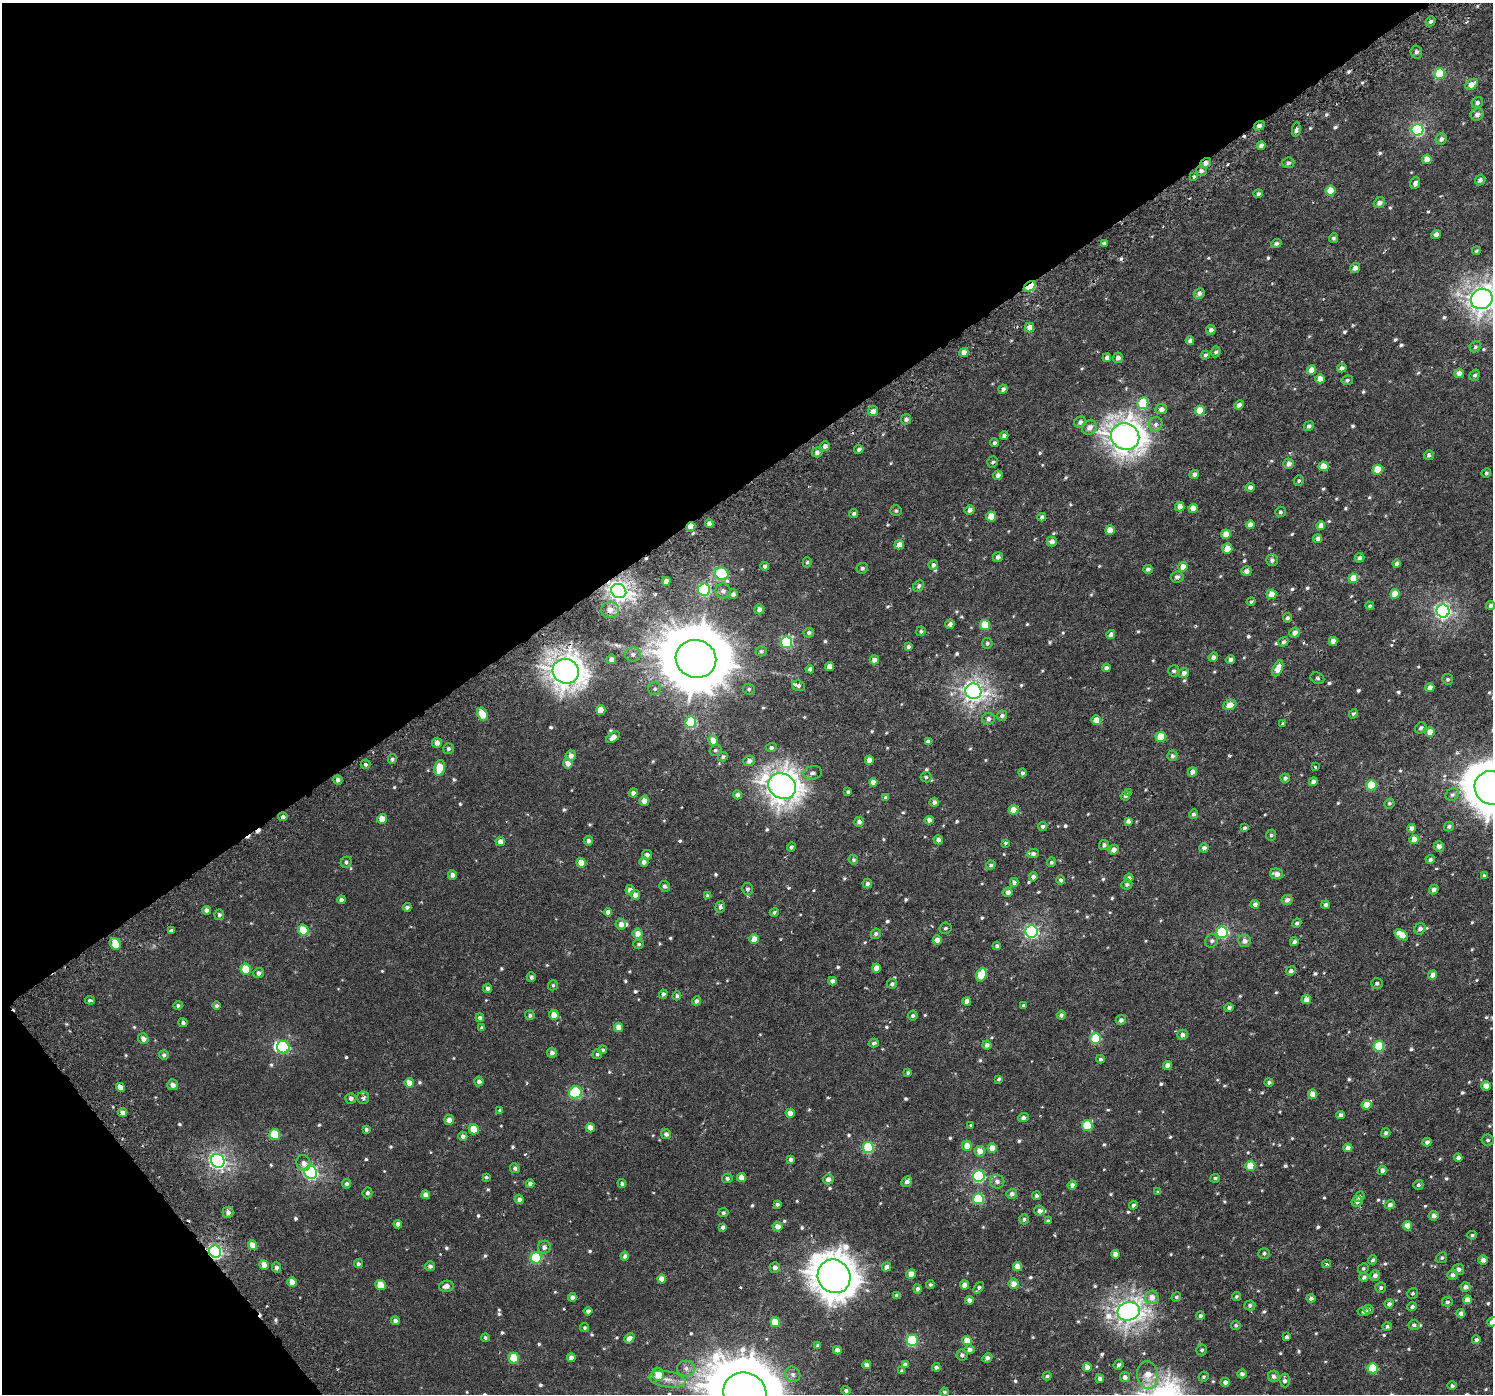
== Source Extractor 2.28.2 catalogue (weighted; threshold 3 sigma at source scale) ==
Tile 5 of 4 x 4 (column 1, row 2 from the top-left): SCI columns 87-1577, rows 3057-4448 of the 6126 x 6047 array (HDU 1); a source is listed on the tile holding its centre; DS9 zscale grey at full resolution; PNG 1495 x 1396 px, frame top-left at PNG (2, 3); each listed source drawn as its Kron ellipse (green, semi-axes under 4 px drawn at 4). Shown black and unused: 38% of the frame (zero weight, under 3 of 6 exposures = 5% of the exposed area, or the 3 px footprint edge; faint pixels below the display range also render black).
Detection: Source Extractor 2.28.2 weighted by HDU 2 'WHT'; one run over the whole footprint, this tile lists its part. Background 4.68e-04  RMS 0.0013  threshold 0.00517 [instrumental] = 3 sigma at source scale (4.09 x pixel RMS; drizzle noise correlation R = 1.36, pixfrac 0.8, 0.0396/0.0396 arcsec/px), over >= 5 px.
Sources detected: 762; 1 inside a brighter object's white glare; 7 cosmic-ray / hot-pixel residue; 1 long thin detection or spike segment (spike, bleed or trail) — neither listed nor drawn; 5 inside a brighter listed object's ellipse — not listed separately; of the other 748, all 500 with FLUX_AUTO >= 0.209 (the completeness limit of this list) listed and drawn (248 fainter detections not listed), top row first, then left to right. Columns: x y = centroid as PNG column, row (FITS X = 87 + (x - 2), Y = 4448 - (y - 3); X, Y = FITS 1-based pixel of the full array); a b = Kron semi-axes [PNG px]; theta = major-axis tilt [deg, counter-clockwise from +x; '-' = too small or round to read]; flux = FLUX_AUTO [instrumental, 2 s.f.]
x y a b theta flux
1431 21 5 4 - 0.36
1416 52 6 5 - 0.36
1440 73 5 5 - 6.2
1471 84 7 5 36 1
1477 103 6 5 - 0.37
1477 115 6 6 - 0.61
1259 126 5 4 - 0.47
1296 129 7 4 83 0.32
1418 130 6 6 - 16
1441 139 6 5 - 0.41
1261 146 4 4 - 0.51
1427 159 5 4 - 1.3
1206 163 6 4 35 0.56
1288 163 6 5 - 0.3
1201 171 5 5 - 0.33
1193 177 3 3 - 0.35
1480 180 5 5 - 0.38
1415 183 6 4 66 0.43
1330 191 5 5 - 1.8
1258 194 5 4 - 0.27
1379 203 6 5 - 0.58
1436 234 4 4 - 0.59
1333 238 5 4 - 0.26
1104 243 4 3 - 0.7
1276 244 5 4 - 0.31
1476 251 4 4 - 0.21
1355 268 5 4 - 0.54
1030 286 7 4 35 7.8
1199 293 5 5 - 0.51
1482 299 11 10 - 94
1030 327 5 4 - 1.1
1211 330 5 4 - 0.54
1190 341 4 4 - 0.45
1475 347 6 5 - 0.23
964 352 4 4 - 1
1216 352 5 4 - 0.27
1205 355 5 4 - 0.27
1107 358 4 4 - 0.48
1118 358 5 4 - 0.5
1342 368 4 4 - 0.53
1312 370 4 4 - 1.4
1459 373 5 4 - 0.76
1475 375 6 5 - 0.29
1320 379 4 4 - 1.3
1347 380 6 5 - 0.27
1003 389 5 4 - 0.37
1143 403 6 5 - 5.6
1239 405 5 4 - 0.43
1161 409 6 5 - 0.62
873 411 5 5 - 0.59
1200 411 5 5 - 2.6
906 419 5 5 - 0.42
1080 422 6 5 - 0.42
1156 424 7 6 - 0.48
1309 426 5 4 - 0.35
1089 427 8 7 - 0.81
1004 435 4 4 - 0.39
1125 437 14 13 - 130
994 443 4 4 - 0.24
825 446 5 5 - 0.47
859 449 4 4 - 0.33
817 452 5 5 - 0.41
1429 455 5 5 - 0.28
993 462 6 5 - 0.26
1289 464 5 5 - 0.58
1323 466 5 5 - 2
1378 470 5 5 - 2.5
1486 473 5 4 - 0.21
1194 474 5 4 - 0.46
998 475 5 4 - 0.56
1299 481 5 5 - 0.23
1250 487 4 4 - 0.46
1180 507 5 4 - 0.91
1193 508 4 4 - 1.3
970 510 5 4 - 0.49
896 511 5 5 - 0.21
1280 512 5 5 - 0.24
854 513 4 4 - 0.24
991 516 5 5 - 1.9
1042 517 4 4 - 0.44
709 524 4 4 - 0.57
1250 525 4 4 - 0.82
1321 526 4 4 - 0.95
691 527 4 4 - 2.1
1110 530 5 4 - 1.6
1226 534 5 4 - 1.4
1318 539 4 4 - 0.57
1052 542 5 5 - 0.6
899 545 5 4 - 0.96
1227 549 5 5 - 1.3
998 557 5 4 - 0.48
1359 558 5 4 - 0.37
1272 560 6 6 - 0.41
807 562 5 4 - 0.21
1397 563 4 4 - 0.42
933 565 5 4 - 0.39
765 566 4 4 - 0.31
1183 567 5 4 - 1.4
862 568 5 5 - 0.29
1148 569 4 4 - 0.35
1246 571 5 5 - 0.57
722 574 7 6 - 8.6
1177 577 6 5 - 0.45
1353 578 5 4 - 1.8
666 581 4 4 - 0.79
919 586 6 5 - 0.34
704 590 6 6 - 12
619 591 8 7 - 64
723 591 7 7 - 0.47
733 594 5 5 - 0.4
1271 594 5 4 - 1.3
1395 594 5 4 - 2
1251 602 4 4 - 0.23
1491 605 4 4 - 0.48
1370 606 4 4 - 0.23
759 609 5 5 - 0.58
610 610 9 8 - 1.1
1443 611 6 6 - 34
1287 618 5 4 - 0.32
950 624 5 4 - 0.54
985 625 5 5 - 3.4
921 631 5 5 - 0.25
809 633 5 5 - 0.32
1295 633 5 5 - 0.6
1111 634 4 4 - 0.54
1333 641 4 4 - 0.77
787 642 6 5 - 11
1283 642 5 4 - 0.32
987 643 5 5 - 0.27
908 647 4 4 - 0.34
761 651 5 5 - 0.26
633 654 8 7 - 0.46
1213 657 5 4 - 0.44
611 659 5 4 - 0.6
696 659 20 19 - 1300
874 660 5 4 - 0.67
1230 660 4 4 - 0.45
830 666 4 4 - 0.86
1106 668 4 4 - 0.41
1278 668 8 4 66 1.5
810 669 4 4 - 0.37
566 671 13 12 - 130
1174 671 6 5 - 0.29
1184 673 5 5 - 0.53
1317 678 7 5 -28 0.24
1448 679 5 5 - 0.25
798 686 6 5 - 0.3
1430 688 4 4 - 0.77
655 689 6 6 - 0.29
749 689 6 5 - 0.23
973 691 8 8 - 58
1230 705 7 5 23 1
601 710 5 4 - 1.6
482 714 7 5 -63 2.4
1353 714 5 4 - 0.26
1002 716 5 5 - 0.38
988 719 6 6 - 0.47
1096 720 5 4 - 1.3
691 722 6 5 - 7.2
1283 724 4 3 - 0.22
1421 728 6 5 - 0.37
1430 732 5 4 - 1.4
613 737 7 4 38 0.83
1161 737 5 5 - 3.8
713 740 5 4 - 1.5
928 741 4 4 - 0.35
437 743 5 5 - 0.77
771 748 5 4 - 0.34
448 749 5 5 - 0.31
715 750 6 5 - 0.21
571 756 5 5 - 0.68
1172 756 5 5 - 0.36
723 757 5 4 - 0.25
392 759 5 4 - 0.26
869 760 4 4 - 0.86
749 761 6 5 - 0.55
365 764 5 4 - 0.25
568 764 5 5 - 0.91
1315 767 3 3 - 0.25
439 768 8 5 76 2.4
1192 772 5 4 - 0.77
813 773 9 6 9 0.45
1022 773 4 4 - 0.27
926 777 5 5 - 0.23
1285 778 4 4 - 0.35
338 780 5 4 - 0.42
873 782 4 4 - 0.68
1313 782 4 4 - 0.6
1371 785 5 5 - 4.8
782 786 14 12 -33 130
1492 788 18 16 -35 380
848 792 4 3 - 0.29
1128 792 3 3 - 0.23
633 793 4 4 - 0.47
737 795 4 4 - 0.56
1452 795 7 6 - 0.33
1125 796 4 4 - 0.23
886 798 4 3 - 0.28
644 801 5 5 - 0.96
934 802 4 4 - 0.49
1389 803 5 4 - 0.22
1014 810 5 5 - 1.4
1193 814 5 4 - 0.29
283 817 4 4 - 0.4
382 819 5 4 - 1.6
929 820 4 4 - 0.57
1128 821 4 4 - 0.47
859 822 5 4 - 0.49
1043 826 4 4 - 0.38
1449 826 5 4 - 0.29
1244 828 4 3 - 0.26
1412 828 4 4 - 0.61
1271 835 6 5 - 0.23
938 840 5 4 - 0.56
1414 840 4 4 - 1.4
500 841 5 4 - 0.6
588 841 5 4 - 0.41
1005 843 3 3 - 0.25
1104 845 5 5 - 0.3
1439 846 5 5 - 0.58
791 847 4 4 - 0.28
1204 848 5 4 - 0.53
1114 850 5 5 - 0.67
1033 854 5 4 - 0.32
647 855 5 5 - 0.4
1430 859 4 4 - 0.29
853 860 5 4 - 0.25
346 862 6 5 - 0.28
644 862 4 4 - 0.49
1051 862 5 4 - 0.24
581 863 5 4 - 1.4
991 865 5 4 - 0.28
1276 874 7 5 -12 0.81
452 875 5 4 - 0.51
1484 876 4 4 - 0.21
1033 877 4 4 - 0.59
1129 878 4 4 - 0.37
1061 880 5 4 - 0.28
1014 882 4 4 - 0.52
867 883 5 4 - 0.38
1127 885 5 5 - 0.32
664 886 5 5 - 0.31
747 889 6 5 - 0.33
630 890 5 4 - 0.61
1434 890 5 4 - 0.51
1008 892 5 4 - 0.56
635 895 5 4 - 0.74
708 896 4 4 - 0.44
341 900 4 4 - 0.47
1287 900 5 5 - 0.53
1255 904 4 4 - 0.54
1326 905 4 4 - 0.4
407 907 4 4 - 0.31
720 907 6 4 87 0.4
207 910 4 4 - 0.53
608 912 4 4 - 0.55
774 912 4 4 - 0.21
219 915 5 5 - 0.27
1297 923 5 4 - 0.3
621 924 5 5 - 0.7
945 928 6 5 - 0.24
1420 929 6 5 - 0.54
303 930 5 5 - 3.3
171 931 4 3 - 0.45
1032 931 6 6 - 22
1222 932 6 5 - 13
638 934 5 5 - 0.96
876 934 5 5 - 0.29
1401 935 7 4 -33 2
754 939 5 4 - 1.1
937 940 4 4 - 0.9
1212 941 7 6 - 0.34
1244 941 6 6 - 0.56
1294 942 4 4 - 0.42
115 944 6 5 - 3
639 944 5 4 - 0.21
997 946 4 4 - 0.31
876 968 4 4 - 1.2
246 969 5 5 - 3.5
1291 971 5 4 - 0.38
259 973 5 5 - 0.43
981 975 7 5 69 3
1433 975 5 4 - 0.61
531 977 4 4 - 0.32
832 981 4 4 - 0.46
1377 983 6 5 - 0.32
892 984 5 5 - 0.31
553 985 5 5 - 0.22
488 988 4 4 - 0.46
663 994 4 4 - 0.33
677 996 4 4 - 0.26
90 1000 5 3 - 0.24
1306 1000 5 4 - 0.84
696 1001 4 4 - 0.37
967 1001 4 4 - 0.59
178 1005 5 4 - 0.26
1023 1005 3 3 - 0.23
217 1006 4 4 - 0.26
1229 1008 4 4 - 0.37
530 1015 5 4 - 0.29
554 1015 5 5 - 1.2
1061 1015 4 4 - 0.37
913 1016 5 4 - 0.27
480 1018 4 4 - 0.32
1121 1020 5 5 - 0.41
183 1023 4 4 - 0.31
619 1027 4 4 - 1.1
482 1028 4 3 - 0.27
1182 1035 5 5 - 0.5
1096 1038 5 5 - 6
143 1039 6 5 - 0.67
874 1043 5 3 - 0.22
987 1045 4 4 - 0.46
1379 1046 5 5 - 5.1
283 1047 6 6 - 9.1
603 1050 4 4 - 0.24
552 1053 5 5 - 0.5
597 1054 5 5 - 0.26
164 1055 5 5 - 0.33
1100 1059 4 4 - 0.27
1167 1065 4 4 - 0.61
908 1072 4 4 - 0.24
999 1079 4 3 - 0.22
479 1081 5 4 - 0.47
1269 1082 4 4 - 0.27
409 1083 5 4 - 1.3
173 1085 5 5 - 0.64
1486 1086 4 4 - 1
120 1087 5 4 - 1.1
575 1092 6 6 - 11
1312 1094 4 4 - 1.3
351 1098 5 5 - 0.45
363 1098 6 6 - 0.42
1366 1105 5 4 - 1.4
500 1110 4 4 - 0.28
122 1112 5 4 - 0.57
790 1113 4 4 - 1.1
1341 1115 4 4 - 0.47
1023 1118 5 4 - 0.37
449 1120 5 5 - 0.79
1087 1125 5 5 - 3.8
971 1126 3 3 - 0.3
590 1128 4 4 - 1.2
366 1129 4 3 - 0.29
474 1129 5 5 - 2.3
1386 1133 5 4 - 0.33
275 1134 5 5 - 4.4
666 1134 5 5 - 0.46
463 1136 4 4 - 0.49
1488 1140 6 5 - 0.27
1427 1142 4 4 - 0.47
967 1146 5 5 - 1.2
868 1148 5 5 - 8.1
992 1148 4 4 - 1.3
1348 1148 4 4 - 0.82
980 1151 5 5 - 1.2
1458 1158 4 4 - 0.53
790 1159 4 4 - 0.42
218 1161 7 6 - 35
303 1163 8 7 - 0.58
1250 1166 5 5 - 2.3
515 1168 5 4 - 0.32
1382 1171 5 4 - 0.64
311 1172 6 6 - 22
979 1176 6 6 - 15
486 1177 4 3 - 0.21
727 1178 5 4 - 0.27
741 1178 4 4 - 0.95
1215 1178 5 3 - 0.22
828 1179 5 5 - 0.59
907 1182 6 5 - 0.47
997 1182 7 7 - 0.49
622 1183 4 4 - 0.34
347 1184 5 4 - 0.34
530 1184 4 4 - 0.5
1072 1185 4 4 - 0.52
1418 1185 5 5 - 0.3
1158 1192 4 3 - 0.25
367 1193 5 4 - 0.34
1012 1194 5 5 - 0.51
426 1195 4 4 - 0.83
1036 1196 4 4 - 0.31
1359 1197 6 4 51 0.33
519 1199 5 4 - 0.45
978 1199 5 5 - 5.8
1357 1202 5 5 - 0.45
777 1204 4 3 - 0.28
1133 1205 4 4 - 0.33
1390 1205 5 4 - 0.43
1039 1211 5 5 - 0.6
228 1212 5 5 - 0.57
723 1213 5 4 - 0.28
1434 1216 5 5 - 0.56
1024 1219 5 5 - 0.29
1048 1221 4 4 - 0.31
398 1224 4 4 - 0.57
778 1226 5 5 - 0.83
1407 1226 4 4 - 1.6
723 1227 4 4 - 0.44
1472 1235 5 3 - 0.22
252 1245 5 4 - 1.4
544 1247 6 6 - 0.57
215 1252 6 6 - 22
1264 1253 6 5 - 0.26
1115 1254 4 4 - 0.84
625 1256 4 4 - 0.42
536 1258 5 5 - 9.2
1442 1258 5 5 - 0.26
1373 1260 5 4 - 0.31
1483 1260 4 4 - 0.59
358 1264 4 4 - 0.25
1327 1264 4 3 - 0.23
264 1265 5 4 - 1.2
430 1266 5 5 - 0.41
1018 1266 4 4 - 1.4
775 1267 5 5 - 0.51
886 1267 5 4 - 0.72
276 1268 5 4 - 0.36
1363 1269 5 5 - 0.22
1458 1269 6 5 - 0.5
911 1274 5 4 - 1
1375 1275 5 5 - 0.53
1453 1275 5 5 - 0.44
834 1276 17 16 - 250
1364 1277 5 4 - 0.45
662 1279 4 4 - 1.1
292 1282 5 4 - 1.2
930 1284 4 4 - 0.23
1014 1284 5 5 - 0.98
381 1285 5 5 - 2.2
964 1285 4 4 - 0.82
446 1286 7 5 10 0.78
1381 1287 5 5 - 0.31
1465 1287 5 4 - 0.61
979 1288 6 4 52 0.33
917 1289 5 4 - 0.33
1413 1293 6 5 - 0.22
897 1295 4 4 - 0.46
1236 1296 5 4 - 0.23
572 1297 4 4 - 0.49
1152 1297 6 6 - 0.98
1176 1297 5 4 - 0.21
1311 1298 4 4 - 0.47
970 1300 4 4 - 0.67
1467 1300 4 4 - 1
1447 1302 5 5 - 0.28
1389 1304 5 4 - 0.39
1250 1305 5 5 - 0.31
1412 1307 5 4 - 0.29
1368 1310 5 4 - 0.36
588 1311 4 4 - 0.4
1129 1311 11 9 12 82
1363 1311 6 4 4 0.31
1461 1314 4 4 - 0.58
1200 1316 4 4 - 0.28
395 1321 4 4 - 0.47
775 1322 5 5 - 2.6
1492 1322 5 4 - 0.59
1236 1325 5 5 - 0.21
1414 1325 5 5 - 0.38
1387 1326 5 4 - 0.24
585 1328 4 4 - 0.22
1286 1337 4 3 - 0.33
485 1338 4 4 - 0.22
629 1338 6 4 40 0.71
912 1340 6 5 - 8.2
967 1340 5 4 - 1.7
1476 1340 4 4 - 0.36
818 1346 4 4 - 0.34
969 1349 5 5 - 0.48
837 1350 4 4 - 0.77
1202 1350 5 5 - 0.26
962 1355 5 5 - 0.36
514 1358 5 5 - 4.9
571 1358 4 4 - 0.75
987 1358 5 4 - 0.43
867 1365 4 4 - 0.53
905 1365 4 4 - 0.58
1119 1365 5 4 - 0.38
936 1367 4 4 - 0.37
1087 1367 4 4 - 0.99
686 1368 9 8 - 0.58
1373 1368 5 5 - 5.1
902 1371 4 4 - 0.3
658 1374 6 6 - 1.7
793 1374 8 7 - 0.48
1242 1374 5 4 - 0.37
1148 1375 14 10 -83 1.7
1047 1376 4 4 - 0.23
1274 1376 6 5 - 0.4
1125 1377 5 5 - 0.53
1204 1377 5 4 - 0.23
667 1379 18 8 -9 1.2
1100 1379 4 4 - 0.51
1285 1380 7 5 -86 0.42
1225 1382 4 4 - 0.48
1452 1386 4 4 - 0.32
846 1390 4 4 - 0.33
944 1392 4 4 - 0.22
745 1393 22 20 -21 1500
Overlapping masked pixels (flux is a lower limit): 7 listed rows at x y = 1259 126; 1206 163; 1030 286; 691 527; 619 591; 283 817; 215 1252
Isophote crosses this tile's border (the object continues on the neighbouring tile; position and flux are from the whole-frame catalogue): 5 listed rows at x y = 1482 299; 1491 605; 1492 788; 1492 1322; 745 1393